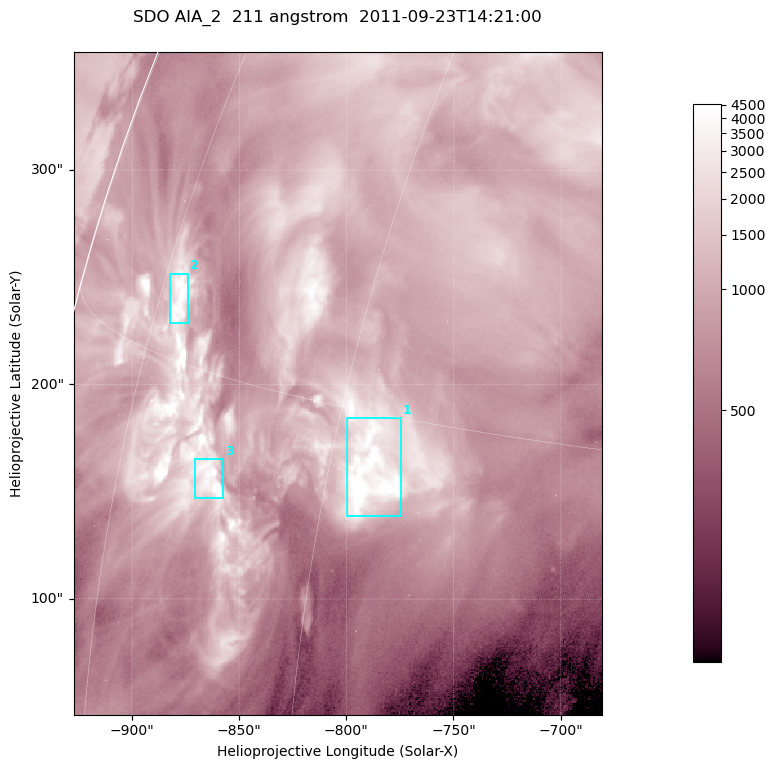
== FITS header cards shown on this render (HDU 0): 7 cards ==
TELESCOP= 'SDO     '           /
INSTRUME= 'AIA_2   '           /
WAVELNTH=                  211 /
WAVEUNIT= 'angstrom'           /
DATE-OBS= '2011-09-23T14:21:00.62' /
CTYPE1  = 'HPLN-TAN'           /
CTYPE2  = 'HPLT-TAN'           /

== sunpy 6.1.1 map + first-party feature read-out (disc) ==
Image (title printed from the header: SDO AIA_2  211 angstrom  2011-09-23T14:21:00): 410 x 514 px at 0.601 arcsec/px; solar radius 956 arcsec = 1592 px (partial field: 2.6% of the solar disc is inside the frame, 97% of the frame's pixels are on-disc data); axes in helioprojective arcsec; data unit not stated in the header (colour bar unlabelled)
Pointing: header CRPIX1/2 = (2038.91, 2046.17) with CRVAL1/2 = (0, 0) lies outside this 410 x 514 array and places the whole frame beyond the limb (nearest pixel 1.41 R_sun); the SolarSoft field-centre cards XCEN/YCEN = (-804.1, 200.5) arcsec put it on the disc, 1310 arcsec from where CRPIX/CRVAL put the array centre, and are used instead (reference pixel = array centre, CRVAL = XCEN/YCEN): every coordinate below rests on XCEN/YCEN
Orientation: roll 0.0565 deg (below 1 deg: not rotated)
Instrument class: DISC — disc imager (sunpy class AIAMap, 211 A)
Bright regions (active regions / flare kernels): reference = the on-disc median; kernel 3 px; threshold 5 sigma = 2384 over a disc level ~902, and >= 1.15x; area >= 210 px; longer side >= 5 px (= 3 arcsec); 3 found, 3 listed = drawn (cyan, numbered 1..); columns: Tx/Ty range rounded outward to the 2 arcsec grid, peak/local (2 s.f.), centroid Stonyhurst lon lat
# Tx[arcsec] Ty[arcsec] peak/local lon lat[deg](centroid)
1 -800..-774 138..186 7.8 -58 +13
2 -882..-874 228..252 5.5 -73 +17
3 -872..-856 146..166 6.6 -67 +12
Off-limb structures (1.02-1.3 R_sun): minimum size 105 px: none found